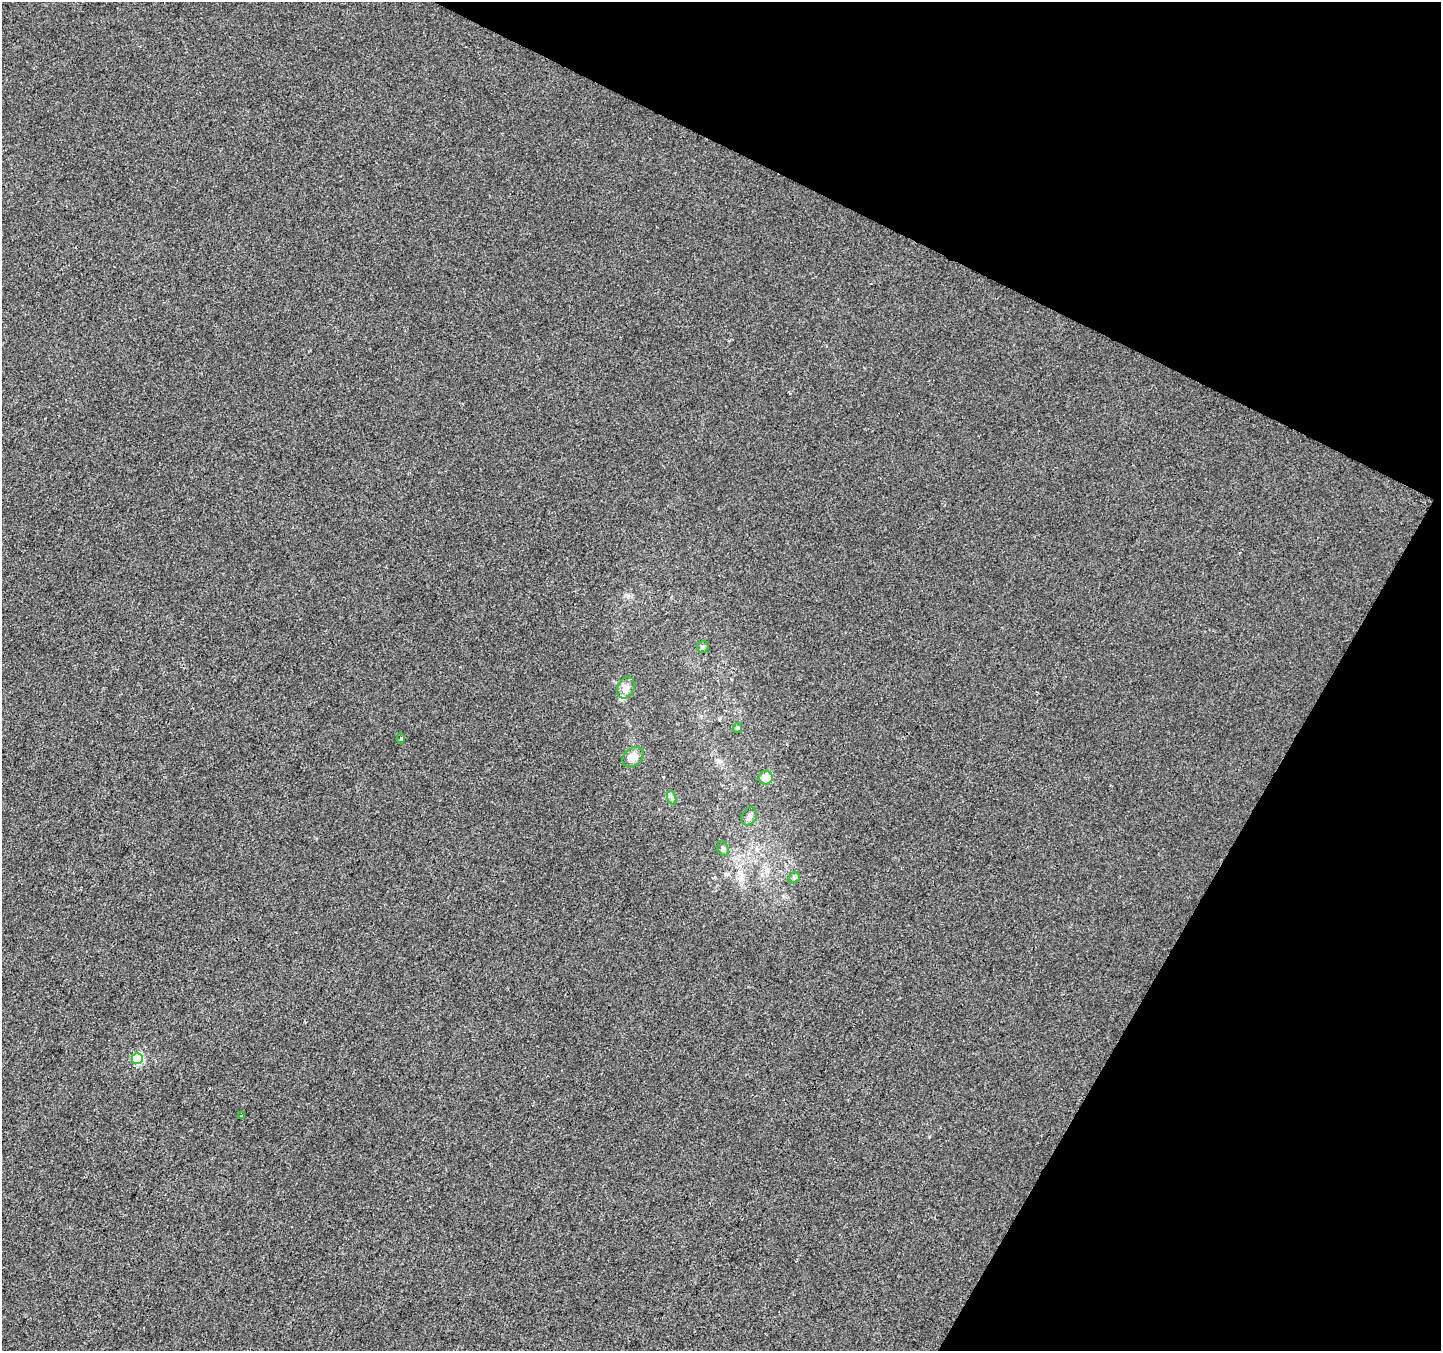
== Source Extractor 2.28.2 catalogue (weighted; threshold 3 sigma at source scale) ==
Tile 8 of 4 x 4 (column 4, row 2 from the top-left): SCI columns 4325-5763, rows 2964-4312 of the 5763 x 5861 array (HDU 1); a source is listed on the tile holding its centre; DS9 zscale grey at full resolution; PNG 1443 x 1353 px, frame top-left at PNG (2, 2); each listed source drawn as its Kron ellipse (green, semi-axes under 4 px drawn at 4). Shown black and unused: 24% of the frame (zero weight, under 2 of 3 exposures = <1% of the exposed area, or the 3 px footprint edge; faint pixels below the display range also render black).
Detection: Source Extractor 2.28.2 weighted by HDU 2 'WHT'; one run over the whole footprint, this tile lists its part. Background 0.00112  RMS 0.0057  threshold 0.0257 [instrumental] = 3 sigma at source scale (4.5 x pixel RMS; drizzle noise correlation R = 1.50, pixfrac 1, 0.0396/0.0396 arcsec/px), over >= 5 px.
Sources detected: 13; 1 inside a brighter listed object's ellipse — not listed separately; the other 12 listed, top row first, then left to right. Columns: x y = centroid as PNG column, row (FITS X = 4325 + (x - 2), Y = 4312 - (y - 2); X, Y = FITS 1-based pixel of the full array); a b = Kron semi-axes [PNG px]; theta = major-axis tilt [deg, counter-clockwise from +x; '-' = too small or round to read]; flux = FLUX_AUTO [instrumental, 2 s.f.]
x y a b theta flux
703 647 6 6 - 0.96
626 688 11 8 66 3.9
737 728 5 4 - 0.65
401 739 5 3 - 0.66
633 757 12 8 38 5.5
766 778 7 6 - 6.3
672 798 7 4 -72 1.2
749 817 9 7 57 2.2
723 849 7 5 -75 1.2
794 878 6 5 - 1
137 1059 5 5 - 42
241 1115 3 3 - 1.1
Unlisted compact peaks at least as high as the median listed source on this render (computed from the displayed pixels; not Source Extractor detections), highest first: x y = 929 1137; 628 596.